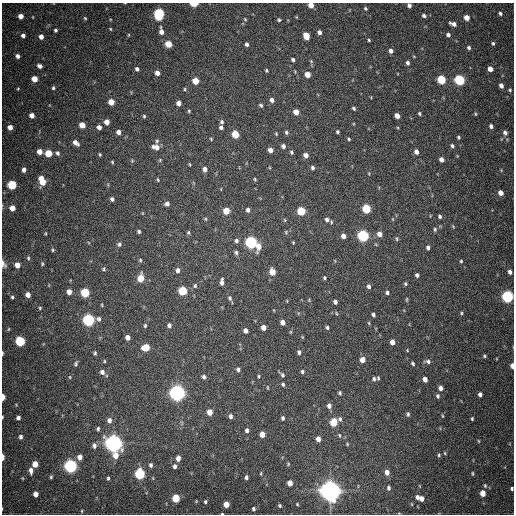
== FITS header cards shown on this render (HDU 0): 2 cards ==
NAXIS1  =                  512
NAXIS2  =                  512

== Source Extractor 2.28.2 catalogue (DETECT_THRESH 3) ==
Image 512 x 512 px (HDU 0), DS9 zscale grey, 1 PNG px = 1 image px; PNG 516 x 516 px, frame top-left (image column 1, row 512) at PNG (2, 3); no overlay
Background 599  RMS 17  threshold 52.3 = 3 sigma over >= 5 px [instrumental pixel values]
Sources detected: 268; all 268 listed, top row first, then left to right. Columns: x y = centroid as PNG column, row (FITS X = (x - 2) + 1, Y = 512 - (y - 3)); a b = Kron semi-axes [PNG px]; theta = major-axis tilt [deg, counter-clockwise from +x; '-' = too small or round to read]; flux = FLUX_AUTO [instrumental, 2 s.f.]
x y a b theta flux
194 4 5 3 - 2.5e+04
311 5 4 4 - 1.1e+04
409 5 4 4 - 3.4e+03
365 8 4 4 - 1.5e+03
500 13 5 4 - 2.5e+03
159 14 8 5 83 1.2e+05
21 16 4 4 - 8.3e+03
424 16 5 5 - 3.1e+03
296 17 5 3 - 9.7e+02
85 18 5 4 - 1.4e+03
467 18 5 4 - 1.1e+04
245 19 4 3 - 1.3e+03
279 20 5 4 - 1.8e+03
453 24 7 4 -22 6.0e+03
110 29 4 3 - 1.1e+03
55 30 4 3 - 2.2e+03
161 31 8 5 -79 6.4e+03
319 32 4 4 - 4.8e+03
23 35 4 4 - 3.9e+03
129 35 5 3 - 1.0e+03
448 35 5 4 - 3.7e+03
306 36 6 5 - 1.6e+04
41 37 4 4 - 6.1e+03
369 40 3 3 - 1.3e+03
493 43 4 4 - 2.1e+03
168 44 5 5 - 2.0e+04
246 44 4 4 - 3.3e+03
469 47 5 4 - 2.5e+03
391 51 5 4 - 4.4e+03
18 56 4 4 - 4.3e+03
293 59 4 3 - 2.5e+03
311 61 5 4 - 1.5e+03
407 63 5 4 - 2.9e+03
40 66 5 4 - 4.3e+03
137 69 5 4 - 3.0e+03
490 69 4 4 - 9.8e+03
266 70 4 3 - 1.3e+03
157 73 5 4 - 6.3e+03
307 74 5 4 - 1.2e+04
34 79 5 5 - 1.4e+04
441 79 5 5 - 5.6e+04
459 80 6 5 - 1.1e+05
195 81 5 5 - 1.9e+04
501 85 4 4 - 5.8e+03
53 88 4 4 - 1.9e+03
18 89 4 4 - 1.1e+03
185 89 5 3 - 1.2e+03
510 90 4 4 - 1.5e+03
371 97 3 3 - 9.1e+02
272 100 5 4 - 4.2e+03
111 102 5 5 - 1.4e+04
179 103 4 4 - 6.0e+03
261 105 5 3 - 1.9e+03
354 108 4 3 - 2.0e+03
189 111 5 4 - 1.4e+03
296 112 5 4 - 1.0e+04
419 114 4 3 - 1.5e+03
475 114 5 3 - 1.3e+03
32 115 4 4 - 7.8e+03
144 116 5 4 - 1.5e+03
397 116 5 4 - 8.4e+03
107 122 5 4 - 8.3e+03
222 122 4 4 - 2.1e+03
82 125 5 5 - 1.3e+04
491 126 4 4 - 3.7e+03
10 127 5 4 - 7.8e+03
99 127 5 4 - 5.2e+03
221 127 5 4 - 3.1e+03
119 132 4 4 - 6.5e+03
286 132 5 4 - 2.1e+03
337 132 3 3 - 1.8e+03
505 133 7 5 -67 4.3e+03
235 134 6 5 - 2.4e+04
276 134 5 3 - 1.1e+03
458 137 4 3 - 1.5e+03
211 139 4 3 - 1.1e+03
349 139 4 3 - 1.4e+03
157 141 5 5 - 1.9e+03
76 143 7 5 -40 6.3e+03
283 146 5 4 - 3.3e+03
452 146 5 4 - 2.4e+03
156 147 8 6 -9 8.6e+03
270 150 5 4 - 5.3e+03
40 152 5 4 - 9.7e+03
291 152 5 4 - 2.1e+03
416 152 6 5 - 5.1e+03
48 153 5 5 - 2.6e+04
57 153 6 5 - 3.1e+03
100 154 4 3 - 1.4e+03
306 155 5 4 - 5.8e+03
441 159 5 4 - 6.0e+03
160 160 5 4 - 1.3e+03
132 161 6 5 - 1.4e+03
112 162 4 4 - 1.3e+03
190 164 4 3 - 1.0e+03
313 168 5 4 - 2.7e+03
205 169 6 5 - 4.6e+03
24 170 5 4 - 4.4e+03
255 179 5 3 - 1.3e+03
158 180 5 3 - 1.2e+03
42 181 9 5 -70 2.4e+04
12 185 5 5 - 6.2e+04
500 193 5 4 - 8.5e+03
112 199 5 4 - 3.0e+03
167 204 5 5 - 4.2e+03
12 208 5 4 - 1.1e+04
366 209 5 5 - 5.1e+04
248 210 5 4 - 3.3e+03
226 211 5 5 - 2.0e+04
301 211 5 5 - 4.5e+04
142 213 5 3 - 1.0e+03
440 216 4 3 - 2.5e+03
205 219 5 4 - 1.4e+03
327 219 6 5 - 3.5e+03
285 220 5 3 - 1.2e+03
331 222 5 3 - 1.2e+03
435 229 6 4 80 1.9e+03
139 231 4 4 - 2.1e+03
188 232 5 4 - 1.8e+03
286 232 6 6 - 1.8e+03
45 233 4 3 - 1.1e+03
379 234 5 5 - 6.9e+03
343 236 4 4 - 5.5e+03
363 236 6 5 - 1.6e+05
396 239 7 4 -82 1.6e+03
236 241 6 5 - 2.9e+03
251 242 6 5 - 1.9e+05
293 243 4 3 - 1.1e+03
119 244 6 5 - 2.8e+03
259 246 11 6 78 9.9e+03
428 247 5 4 - 3.2e+03
53 250 5 5 - 1.7e+03
236 252 6 5 - 2.5e+03
28 258 6 4 -89 2.1e+03
140 260 5 4 - 1.4e+03
461 261 4 4 - 1.3e+03
3 264 11 6 -70 4.9e+03
42 264 6 5 - 1.8e+03
17 265 5 5 - 1.1e+04
104 269 5 5 - 1.8e+03
178 270 6 5 - 4.4e+03
272 272 6 5 - 1.4e+04
510 272 4 3 - 4.2e+03
417 275 4 4 - 2.7e+03
141 278 6 5 - 2.4e+04
325 278 4 4 - 1.6e+03
222 282 7 4 87 4.2e+03
405 284 5 4 - 1.7e+03
195 286 6 5 - 2.2e+03
369 286 5 4 - 3.2e+03
183 291 5 5 - 5.2e+04
69 292 5 4 - 8.9e+03
85 292 5 5 - 6.2e+04
387 292 4 4 - 2.4e+03
28 295 5 4 - 9.2e+03
12 297 5 5 - 2.0e+03
507 297 6 5 - 1.9e+05
230 298 7 5 -71 2.6e+03
407 299 7 3 90 1.3e+03
309 300 5 4 - 1.2e+03
287 301 4 3 - 8.5e+02
335 302 4 4 - 3.9e+03
40 308 4 4 - 1.3e+03
336 313 5 3 - 1.1e+03
461 313 4 4 - 1.4e+03
373 315 4 3 - 2.6e+03
98 319 6 6 - 2.9e+03
88 320 6 5 - 2.0e+05
283 322 5 4 - 6.3e+03
369 323 5 3 - 1.1e+03
145 325 5 3 - 1.6e+03
169 325 5 4 - 3.5e+03
263 327 5 4 - 7.2e+03
327 327 5 3 - 1.9e+03
8 329 5 3 - 1.2e+03
245 331 5 4 - 5.5e+03
128 337 5 4 - 5.8e+03
302 337 5 3 - 9.6e+02
20 341 5 5 - 9.1e+04
392 342 5 4 - 7.3e+03
146 347 6 5 - 2.4e+04
407 350 4 3 - 1.0e+03
299 352 6 4 -82 2.8e+03
2 353 5 2 - 2.0e+03
95 353 4 3 - 1.8e+03
484 356 5 4 - 1.6e+03
362 360 5 5 - 9.0e+03
104 361 4 3 - 9.8e+02
428 361 7 5 -5 3.4e+03
413 363 4 3 - 1.9e+03
76 364 6 4 71 2.1e+03
512 366 5 3 - 8.8e+03
238 369 5 5 - 2.7e+03
302 371 4 4 - 2.2e+03
102 372 6 5 - 4.6e+03
282 375 8 4 -48 2.5e+03
259 376 4 3 - 1.3e+03
70 377 5 3 - 1.0e+03
204 377 6 5 - 2.8e+03
374 379 7 6 - 3.3e+03
425 379 5 4 - 7.2e+03
283 384 5 4 - 2.0e+03
268 387 5 2 - 1.0e+03
440 388 5 4 - 5.3e+03
177 393 6 6 - 6.5e+05
340 393 5 4 - 1.7e+03
480 394 5 4 - 3.8e+03
438 396 5 4 - 2.3e+03
3 397 5 3 - 1.4e+04
329 406 6 5 - 4.6e+03
210 412 5 4 - 1.3e+04
408 414 5 3 - 2.1e+03
230 416 5 4 - 3.7e+03
442 416 5 3 - 1.0e+03
2 417 3 2 - 8.7e+02
18 418 4 4 - 4.1e+03
283 418 4 4 - 2.2e+03
340 419 6 5 - 2.3e+03
472 419 4 3 - 1.5e+03
109 420 7 5 -87 5.1e+03
333 422 6 5 - 2.9e+04
98 429 4 3 - 2.2e+03
247 430 5 4 - 3.2e+03
262 434 5 4 - 1.1e+04
339 435 6 4 -61 1.5e+03
21 437 5 4 - 3.5e+03
318 439 5 4 - 6.8e+03
479 441 5 3 - 1.0e+03
114 443 6 6 - 8.7e+05
347 444 4 4 - 1.2e+03
94 446 7 6 - 4.3e+03
445 453 5 3 - 1.2e+03
116 455 7 6 - 1.1e+04
439 455 4 4 - 1.6e+03
3 457 5 2 - 6.8e+03
80 457 6 5 - 7.3e+03
178 458 5 4 - 6.7e+03
35 464 5 4 - 1.5e+04
288 464 4 4 - 1.1e+03
151 465 5 4 - 2.8e+03
70 466 6 5 - 3.0e+05
175 466 5 4 - 3.6e+03
31 470 8 4 -85 5.7e+03
387 472 6 4 -80 7.4e+03
261 473 5 3 - 1.1e+03
472 473 4 3 - 1.3e+03
140 474 6 5 - 1.1e+05
51 477 4 3 - 1.7e+03
246 477 4 3 - 3.0e+03
108 478 4 3 - 1.6e+03
290 483 5 4 - 1.0e+04
485 486 6 4 -64 1.7e+03
388 488 6 5 - 2.8e+03
512 488 3 3 - 1.9e+03
330 491 7 7 - 1.3e+06
483 493 5 4 - 1.3e+04
36 494 5 4 - 9.0e+03
417 497 5 4 - 3.9e+03
176 498 5 5 - 3.8e+04
421 498 5 4 - 7.1e+03
205 502 5 4 - 1.8e+03
226 504 5 4 - 1.3e+04
297 504 3 2 - 1.1e+03
412 504 5 3 - 1.1e+03
280 505 3 3 - 1.4e+03
253 509 4 3 - 2.3e+03
82 511 5 3 - 1.1e+03
222 514 3 2 - 8.5e+02
At the frame edge (FLAGS 8, measured only in part): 12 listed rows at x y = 194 4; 311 5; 409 5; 3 264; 507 297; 2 353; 512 366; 3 397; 2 417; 3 457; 512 488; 222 514